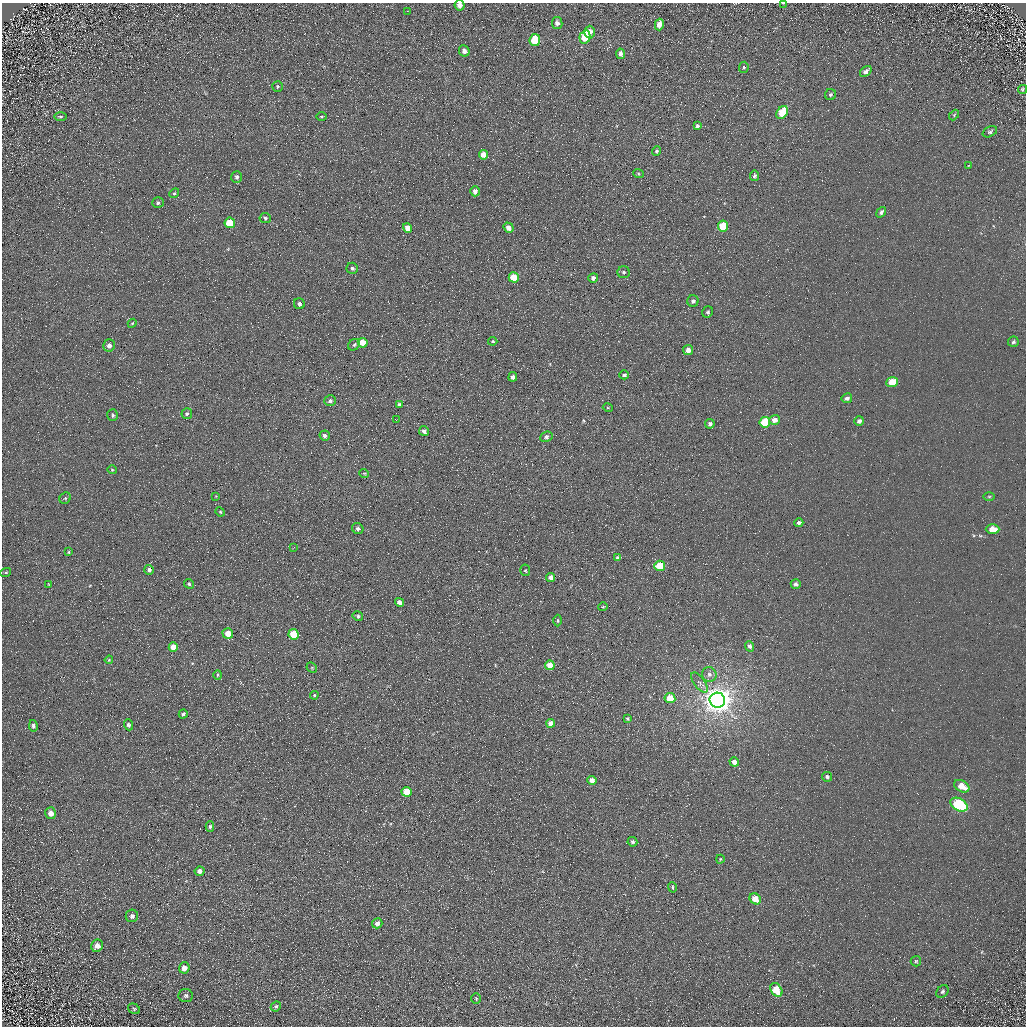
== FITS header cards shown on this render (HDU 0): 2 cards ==
NAXIS1  =                 1024 / Required FITS header
NAXIS2  =                 1024 / Required FITS header

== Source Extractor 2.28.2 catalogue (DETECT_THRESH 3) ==
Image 1024 x 1024 px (HDU 0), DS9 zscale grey, 1 PNG px = 1 image px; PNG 1028 x 1028 px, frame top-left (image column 1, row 1024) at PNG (2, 3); each listed source drawn as its Kron ellipse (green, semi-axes under 4 px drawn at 4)
Background 5.26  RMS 7.8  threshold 23.5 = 3 sigma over >= 5 px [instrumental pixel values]
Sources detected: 133; all 133 listed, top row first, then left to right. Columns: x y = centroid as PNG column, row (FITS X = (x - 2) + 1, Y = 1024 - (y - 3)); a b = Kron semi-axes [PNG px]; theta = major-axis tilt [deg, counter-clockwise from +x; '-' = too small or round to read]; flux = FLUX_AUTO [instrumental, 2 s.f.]
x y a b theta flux
783 3 3 2 - 310
460 5 5 5 - 2900
407 11 3 2 - 680
557 23 6 5 - 2100
659 25 6 4 75 4900
590 32 6 5 - 3400
585 37 7 5 75 16000
535 40 6 5 - 20000
464 51 6 5 - 2000
620 54 5 4 - 2100
744 67 5 5 - 750
866 72 7 4 42 2300
277 86 5 5 - 790
1023 89 5 4 - 840
830 95 5 5 - 1000
782 112 7 5 52 17000
954 115 6 4 47 640
60 116 6 3 0 640
321 117 5 3 - 540
697 126 4 3 - 1200
990 132 7 5 27 1100
657 151 5 3 - 840
483 155 5 4 - 4900
969 165 4 2 - 320
638 173 5 3 - 560
754 176 5 4 - 1000
237 177 6 5 - 1300
475 191 5 4 - 2600
174 193 5 4 - 720
158 203 6 5 - 1200
881 212 6 4 52 1400
265 218 5 5 - 1100
230 223 5 5 - 12000
723 226 5 5 - 18000
408 228 5 4 - 4200
509 228 5 4 - 3000
352 268 6 5 - 1200
624 272 6 6 - 1200
514 277 5 5 - 12000
593 278 5 4 - 2000
693 301 6 5 - 1600
299 304 5 5 - 1800
708 312 6 5 - 980
132 323 4 4 - 500
493 341 4 3 - 570
1013 342 5 5 - 1100
363 343 5 4 - 7500
109 345 6 5 - 2400
354 345 6 5 - 980
688 350 5 5 - 3700
624 375 5 4 - 1100
513 377 4 3 - 1600
892 382 6 5 - 10000
847 398 5 4 - 1500
330 401 6 5 - 1400
400 405 4 3 - 1200
608 408 5 3 - 480
187 414 5 5 - 1100
113 415 6 5 - 1000
396 420 2 2 - 270
775 420 5 5 - 3300
859 421 5 4 - 1800
765 422 5 5 - 21000
710 424 5 5 - 1700
424 431 5 4 - 1800
325 436 5 5 - 1600
546 437 6 5 - 1200
112 470 4 4 - 580
364 473 5 3 - 460
216 496 4 4 - 440
989 496 6 4 0 570
65 498 6 5 - 710
220 512 5 4 - 620
799 523 4 4 - 1700
358 529 6 5 - 1400
992 529 7 5 -1 6200
294 547 3 2 - 370
68 552 4 3 - 590
618 558 4 4 - 2200
660 566 5 5 - 19000
149 570 5 4 - 1600
525 570 6 5 - 650
6 572 5 3 - 540
551 578 4 4 - 2800
48 584 3 2 - 360
189 584 5 4 - 890
796 584 5 4 - 1700
399 602 5 4 - 2800
603 607 4 4 - 610
358 616 5 5 - 1000
557 620 6 3 -90 590
228 633 5 5 - 5600
294 634 5 5 - 15000
749 646 5 4 - 1600
173 647 5 4 - 7600
109 660 4 3 - 490
550 665 5 4 - 5800
312 668 6 4 -46 660
709 674 7 7 - 2200
218 675 5 4 - 650
700 683 12 5 -53 2100
314 695 4 3 - 630
670 698 5 5 - 11000
717 700 8 7 - 810000
183 714 5 4 - 1100
627 719 4 4 - 700
551 723 4 4 - 3900
128 725 5 4 - 1200
33 726 5 4 - 1200
734 762 5 4 - 3700
827 777 5 5 - 1400
592 780 4 4 - 4700
962 786 8 5 -31 7600
406 792 5 5 - 13000
959 805 9 6 -30 61000
51 813 6 5 - 3500
210 827 5 4 - 990
632 842 5 4 - 1300
720 859 4 4 - 540
200 871 5 4 - 2600
672 887 5 3 - 680
755 899 6 5 - 7300
132 916 6 6 - 1300
377 923 5 5 - 2400
97 946 6 6 - 3400
916 961 5 5 - 730
184 968 5 5 - 3300
776 990 7 5 -57 12000
942 991 7 5 43 1200
185 996 7 6 - 1500
476 999 5 4 - 620
276 1006 5 4 - 940
134 1009 6 5 - 920
At the frame edge (FLAGS 8, measured only in part): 2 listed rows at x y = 783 3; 460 5